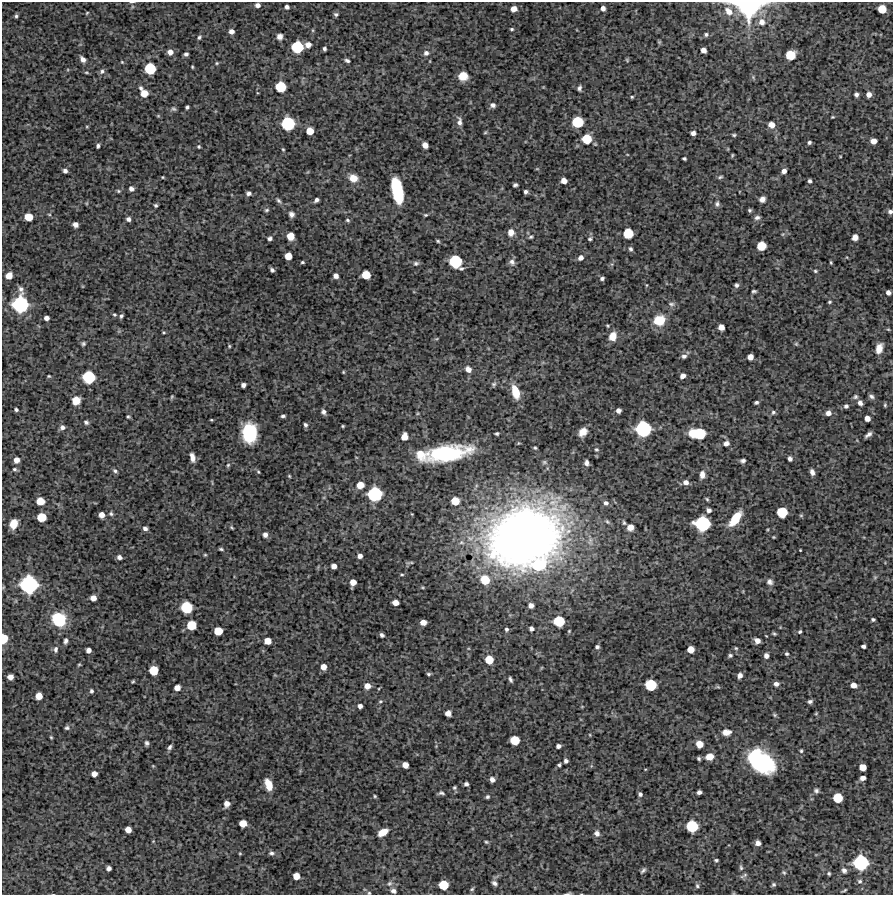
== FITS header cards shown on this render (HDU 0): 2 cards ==
NAXIS1  =                  891 /Length X axis
NAXIS2  =                  893 /Length Y axis

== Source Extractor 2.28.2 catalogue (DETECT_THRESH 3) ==
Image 891 x 893 px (HDU 0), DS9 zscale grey, 1 PNG px = 1 image px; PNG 895 x 897 px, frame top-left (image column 1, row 893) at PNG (2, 2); no overlay
Background 4270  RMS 220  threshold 651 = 3 sigma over >= 5 px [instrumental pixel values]
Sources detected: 343; all 343 listed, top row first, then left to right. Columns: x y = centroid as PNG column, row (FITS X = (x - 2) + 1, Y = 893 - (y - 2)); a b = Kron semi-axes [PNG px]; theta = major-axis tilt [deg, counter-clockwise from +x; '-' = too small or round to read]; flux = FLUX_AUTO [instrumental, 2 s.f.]
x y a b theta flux
132 2 6 3 0 1.5e+04
258 5 5 5 - 5.5e+04
749 6 22 14 0 2.0e+06
287 7 5 4 - 4.0e+04
603 8 6 5 - 6.2e+04
514 9 5 5 - 1.1e+05
882 9 6 6 - 2.5e+05
729 11 13 9 -45 1.6e+05
87 13 4 3 - 1.3e+04
336 14 6 5 - 2.9e+04
16 16 5 4 - 2.7e+04
762 22 9 9 - 1.1e+05
512 29 4 3 - 2.0e+04
231 31 5 5 - 5.7e+04
706 34 6 5 - 2.8e+04
280 36 6 6 - 6.6e+04
199 37 5 4 - 2.6e+04
659 42 6 5 - 1.8e+04
308 45 7 6 - 8.5e+04
297 47 8 8 - 6.6e+05
324 49 4 3 - 3.0e+04
703 50 5 5 - 8.6e+04
170 52 6 6 - 8.7e+04
426 53 7 7 - 5.1e+04
186 54 4 4 - 3.3e+04
790 55 7 7 - 3.8e+05
83 59 7 5 -52 6.8e+04
627 60 6 3 -47 1.7e+04
347 61 5 3 - 3.3e+04
122 62 4 3 - 1.3e+04
217 63 4 4 - 1.6e+04
192 67 3 3 - 1.4e+04
150 69 8 7 - 5.9e+05
102 71 8 5 70 3.8e+04
86 73 6 3 -9 1.7e+04
463 76 8 8 - 1.8e+05
280 87 7 7 - 4.8e+05
579 88 7 4 76 3.5e+04
144 93 9 6 -56 1.9e+05
856 95 4 4 - 4.0e+04
869 95 5 5 - 7.4e+04
632 97 4 4 - 1.7e+04
493 105 6 5 - 4.7e+04
187 107 4 3 - 2.7e+04
174 109 7 5 -29 2.7e+04
158 116 5 3 - 1.3e+04
832 117 3 2 - 1.3e+04
459 122 12 6 -86 6.8e+04
577 122 8 7 - 5.6e+05
288 124 9 9 - 8.8e+05
771 125 6 5 - 1.2e+05
310 131 6 6 - 1.7e+05
485 132 5 4 - 1.6e+04
693 133 5 4 - 5.6e+04
734 135 5 3 - 2.0e+04
587 139 7 7 - 3.7e+05
873 141 5 5 - 1.0e+05
809 142 4 3 - 2.6e+04
425 145 5 5 - 1.0e+05
98 146 4 3 - 3.4e+04
199 147 4 4 - 1.9e+04
283 149 4 3 - 1.5e+04
732 155 4 2 - 1.5e+04
684 158 4 3 - 2.4e+04
65 171 4 4 - 4.2e+04
784 171 5 4 - 6.0e+04
163 177 3 2 - 1.2e+04
720 177 7 4 12 2.4e+04
353 178 9 7 -18 1.7e+05
564 180 5 5 - 1.1e+05
810 181 4 3 - 3.0e+04
515 185 4 4 - 3.2e+04
131 189 5 5 - 4.6e+04
397 190 20 8 -78 1.1e+06
118 191 5 4 - 1.9e+04
526 192 4 4 - 3.6e+04
248 193 5 4 - 4.0e+04
762 199 5 5 - 7.0e+04
316 200 5 4 - 4.2e+04
278 201 7 5 -45 3.0e+04
717 204 7 5 -87 3.4e+04
156 205 3 3 - 2.2e+04
267 210 6 5 - 2.4e+04
750 210 3 3 - 2.0e+04
890 212 6 5 - 4.2e+04
49 214 5 3 - 1.4e+04
291 214 6 6 - 5.1e+04
426 215 4 3 - 1.8e+04
28 217 6 6 - 2.3e+05
757 217 7 5 18 3.8e+04
128 219 5 5 - 4.7e+04
347 220 6 4 -32 2.3e+04
75 224 5 5 - 7.1e+04
511 232 8 7 - 9.9e+04
628 233 7 7 - 4.3e+05
290 236 6 6 - 2.1e+05
531 237 5 4 - 2.0e+04
855 237 5 5 - 8.3e+04
270 238 5 4 - 3.6e+04
590 239 5 4 - 2.4e+04
438 241 4 3 - 1.9e+04
761 246 7 6 - 3.3e+05
630 249 6 5 - 2.9e+04
288 256 5 5 - 1.8e+05
581 258 6 5 - 6.7e+04
302 262 4 3 - 1.9e+04
455 262 10 8 -50 7.5e+05
512 262 9 8 - 5.6e+04
831 262 4 3 - 1.5e+04
416 263 7 6 - 3.5e+04
272 270 5 3 - 3.1e+04
815 271 5 4 - 1.9e+04
9 275 6 6 - 1.3e+05
366 275 6 6 - 2.8e+05
336 276 5 5 - 6.6e+04
602 278 5 4 - 3.0e+04
646 285 5 3 - 1.3e+04
736 285 5 5 - 3.4e+04
754 291 4 3 - 2.4e+04
888 293 4 4 - 6.0e+04
829 302 4 3 - 1.7e+04
20 304 13 11 88 1.4e+06
671 304 9 5 -1 3.9e+04
114 315 5 4 - 2.1e+04
121 316 5 3 - 2.9e+04
46 318 5 4 - 5.6e+04
659 320 11 10 - 3.3e+05
608 326 4 4 - 1.5e+04
721 327 5 5 - 1.0e+05
888 329 5 3 - 1.3e+04
164 332 4 3 - 1.5e+04
613 336 9 8 - 1.7e+05
436 339 6 3 18 1.6e+04
83 344 4 4 - 2.6e+04
796 344 5 4 - 1.8e+04
229 346 4 3 - 1.5e+04
879 348 11 7 75 1.3e+05
684 356 6 5 - 3.9e+04
750 357 5 5 - 9.5e+04
468 369 7 6 - 8.3e+04
343 372 4 4 - 1.5e+04
49 376 3 3 - 1.5e+04
683 376 5 4 - 7.0e+04
89 377 8 8 - 7.3e+05
494 384 7 7 - 3.4e+04
243 385 4 4 - 5.0e+04
515 392 15 7 -73 3.2e+05
871 396 7 5 -30 3.8e+04
172 397 5 4 - 1.8e+04
855 397 6 5 - 2.8e+04
76 400 7 6 - 1.8e+05
756 402 4 3 - 2.7e+04
860 403 6 5 - 5.7e+04
885 405 4 4 - 1.8e+04
846 406 4 4 - 3.3e+04
16 410 4 3 - 2.6e+04
618 411 5 4 - 5.7e+04
323 412 6 5 - 4.4e+04
773 412 6 6 - 3.0e+04
828 413 6 6 - 7.9e+04
128 416 4 3 - 2.0e+04
283 416 4 3 - 2.9e+04
867 418 5 5 - 9.0e+04
211 420 3 2 - 1.2e+04
86 422 6 5 - 3.2e+04
305 425 5 4 - 3.2e+04
343 426 3 3 - 1.5e+04
62 427 6 6 - 5.2e+04
643 429 10 10 - 1.2e+06
583 432 8 6 47 1.4e+05
249 433 15 11 -89 9.5e+05
497 433 4 3 - 2.3e+04
693 433 9 6 -17 1.9e+05
700 433 9 8 - 6.0e+05
868 435 7 3 38 4.8e+04
404 437 6 5 - 1.5e+05
518 443 5 3 - 1.2e+04
726 443 7 6 - 6.4e+04
535 448 4 3 - 1.6e+04
596 449 5 4 - 1.9e+04
447 453 32 12 8 2.1e+06
421 455 15 13 -28 2.8e+05
192 457 9 5 -77 8.6e+04
790 459 5 4 - 4.7e+04
16 460 6 6 - 9.4e+04
743 461 5 4 - 3.7e+04
586 463 5 4 - 4.8e+04
228 465 5 4 - 1.9e+04
14 469 5 5 - 2.7e+04
115 471 6 5 - 3.0e+04
258 472 4 4 - 1.6e+04
812 472 6 4 -76 6.6e+04
702 475 8 6 87 8.6e+04
289 476 4 3 - 1.5e+04
686 482 7 6 - 7.2e+04
360 485 6 6 - 1.8e+05
375 494 10 10 - 1.1e+06
707 499 5 4 - 2.0e+04
40 501 6 6 - 2.2e+05
455 501 6 6 - 2.3e+05
606 503 6 6 - 4.6e+04
709 510 5 5 - 5.2e+04
782 512 7 7 - 4.6e+05
111 514 6 5 - 2.7e+04
101 515 5 5 - 9.3e+04
801 515 5 5 - 1.8e+04
41 517 7 6 - 3.4e+05
735 519 14 6 53 4.5e+05
607 522 7 5 -48 2.6e+04
624 523 6 4 -74 2.4e+04
13 524 8 6 72 2.0e+05
702 524 11 10 - 1.1e+06
232 527 5 3 - 1.6e+04
630 527 6 6 - 1.0e+05
145 528 5 4 - 4.7e+04
265 535 6 5 - 5.9e+04
524 537 65 50 17 1.3e+07
773 537 3 3 - 1.3e+04
221 549 6 3 -15 2.1e+04
800 550 3 2 - 1.1e+04
205 555 4 4 - 1.5e+04
360 556 5 4 - 6.0e+04
119 557 5 4 - 5.0e+04
539 565 15 10 12 6.8e+05
334 566 5 4 - 8.1e+04
402 574 5 3 - 1.6e+04
875 577 6 5 - 2.3e+04
485 580 8 8 - 3.2e+05
353 582 6 5 - 1.3e+05
770 582 8 8 - 5.8e+04
29 585 12 12 - 1.6e+06
93 598 5 5 - 9.1e+04
395 602 5 5 - 1.1e+05
531 605 5 5 - 6.7e+04
186 607 8 8 - 6.0e+05
59 619 13 12 - 6.3e+05
873 619 4 3 - 2.6e+04
559 621 8 7 - 5.0e+05
423 622 5 5 - 1.1e+05
191 625 7 6 - 3.6e+05
506 629 4 4 - 2.7e+04
531 629 5 4 - 4.5e+04
218 631 6 6 - 2.6e+05
800 631 4 3 - 2.3e+04
774 634 5 3 - 2.0e+04
382 635 4 3 - 3.5e+04
4 638 7 5 -90 3.1e+05
66 641 7 5 79 3.9e+04
267 641 6 5 - 1.5e+05
757 641 5 5 - 7.9e+04
863 646 4 4 - 3.8e+04
597 647 4 4 - 3.2e+04
736 648 5 4 - 1.7e+04
56 649 8 5 83 4.9e+04
691 649 5 5 - 1.7e+05
88 650 5 4 - 6.3e+04
787 654 4 4 - 2.3e+04
730 655 5 5 - 2.6e+04
766 656 5 5 - 6.0e+04
489 660 7 6 - 2.7e+05
79 664 5 3 - 1.5e+04
323 667 5 5 - 1.1e+05
153 670 7 6 - 3.5e+05
429 674 5 4 - 2.4e+04
740 675 5 4 - 6.7e+04
10 677 5 5 - 7.6e+04
510 679 5 3 - 3.2e+04
133 682 5 3 - 1.6e+04
776 684 6 5 - 5.6e+04
651 685 8 7 - 5.8e+05
853 685 6 5 - 9.3e+04
367 686 6 5 - 1.1e+05
718 687 7 4 -18 1.9e+04
177 688 5 5 - 1.0e+05
91 691 5 4 - 2.8e+04
39 696 6 5 - 1.5e+05
380 701 6 3 8 1.7e+04
810 701 5 4 - 3.6e+04
360 706 4 4 - 4.8e+04
448 713 6 5 - 7.1e+04
816 713 4 3 - 1.5e+04
774 715 6 4 -23 1.9e+04
67 728 6 5 - 3.2e+04
726 732 10 7 3 1.1e+05
590 735 4 3 - 1.1e+04
51 737 4 3 - 1.6e+04
515 740 7 6 - 3.2e+05
146 743 5 4 - 3.2e+04
699 744 6 5 - 1.6e+05
558 746 4 4 - 4.5e+04
170 747 7 4 58 3.7e+04
801 751 5 4 - 1.9e+04
709 757 8 6 13 1.6e+05
699 759 4 3 - 2.3e+04
566 761 4 4 - 3.6e+04
761 762 24 15 -39 1.5e+06
405 765 5 5 - 1.1e+05
559 765 4 4 - 2.5e+04
153 766 4 4 - 1.2e+04
863 767 6 5 - 1.6e+05
94 774 5 5 - 8.7e+04
863 778 5 4 - 6.7e+04
492 779 5 5 - 5.5e+04
268 784 11 6 -71 2.1e+05
466 784 4 4 - 4.2e+04
454 787 5 5 - 2.1e+04
816 791 6 5 - 3.4e+04
699 792 4 4 - 4.6e+04
441 793 7 4 -4 3.0e+04
640 794 4 4 - 3.5e+04
375 796 4 3 - 1.6e+04
487 797 5 4 - 2.5e+04
838 798 7 6 - 3.8e+05
227 804 5 5 - 9.4e+04
243 823 6 5 - 1.8e+05
692 826 8 8 - 6.4e+05
128 830 5 5 - 1.2e+05
383 832 9 5 30 1.8e+05
597 833 7 6 - 6.0e+04
486 842 5 3 - 1.9e+04
758 843 5 4 - 7.0e+04
240 853 5 3 - 1.3e+04
272 853 6 5 - 3.5e+04
716 860 3 3 - 2.1e+04
861 863 10 10 - 1.1e+06
109 868 4 4 - 5.3e+04
741 868 7 5 -74 2.4e+04
643 870 7 3 45 2.8e+04
844 870 6 5 - 3.9e+04
784 872 5 4 - 1.9e+04
829 873 3 3 - 1.9e+04
296 876 5 5 - 1.5e+05
860 881 6 5 - 2.7e+04
389 883 7 6 - 3.5e+04
494 883 7 5 -33 4.3e+04
443 885 7 6 - 3.5e+05
773 885 4 4 - 2.4e+04
697 886 6 5 - 2.5e+04
472 889 6 4 45 1.8e+04
844 890 5 2 - 1.6e+04
393 891 6 5 - 4.2e+04
369 893 4 4 - 1.5e+04
568 893 8 2 14 2.4e+04
At the frame edge (FLAGS 8, measured only in part): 6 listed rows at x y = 132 2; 749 6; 890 212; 4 638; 369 893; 568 893